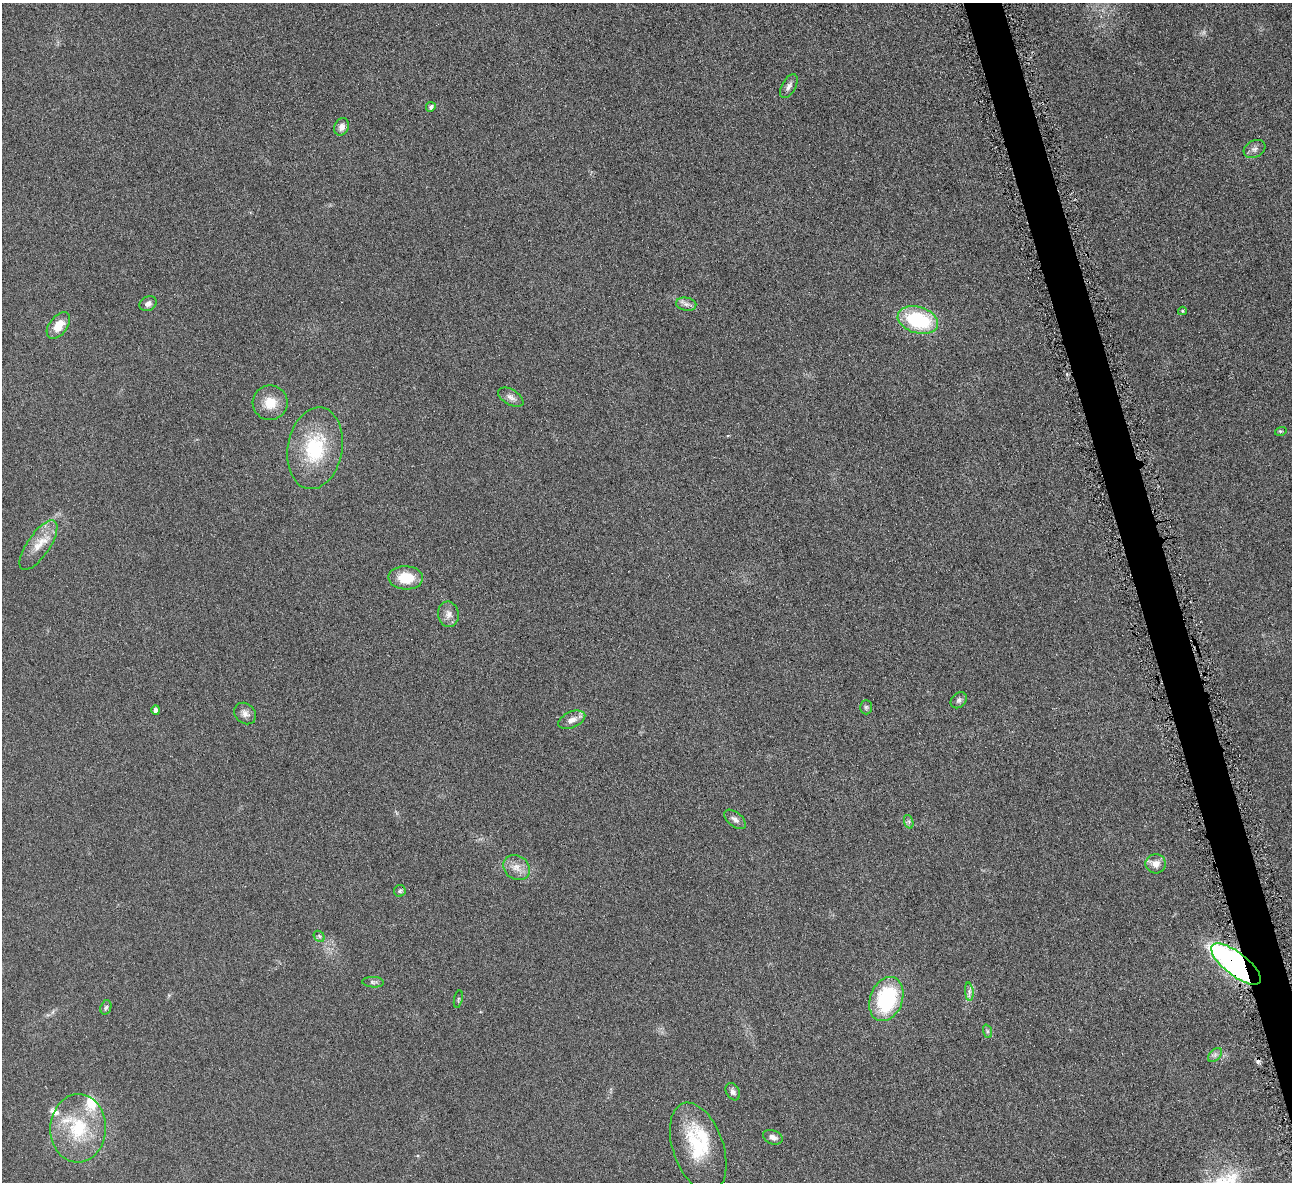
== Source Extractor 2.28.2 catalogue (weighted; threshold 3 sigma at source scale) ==
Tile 6 of 4 x 4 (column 2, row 2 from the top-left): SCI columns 1297-2586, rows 2518-3697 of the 5171 x 5154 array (HDU 1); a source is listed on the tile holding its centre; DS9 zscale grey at full resolution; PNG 1294 x 1184 px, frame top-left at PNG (2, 3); each listed source drawn as its Kron ellipse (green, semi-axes under 4 px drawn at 4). Shown black and unused: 3% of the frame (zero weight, under 4 of 8 exposures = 1% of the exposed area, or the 3 px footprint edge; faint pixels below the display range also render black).
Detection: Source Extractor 2.28.2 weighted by HDU 2 'WHT'; one run over the whole footprint, this tile lists its part. Background 0.0978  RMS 0.0094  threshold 0.0383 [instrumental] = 3 sigma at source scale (4.09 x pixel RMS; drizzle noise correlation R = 1.36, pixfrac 0.8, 0.05/0.05 arcsec/px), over >= 5 px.
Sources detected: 44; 1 cosmic-ray / hot-pixel residue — neither listed nor drawn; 4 inside a brighter listed object's ellipse — not listed separately; the other 39 listed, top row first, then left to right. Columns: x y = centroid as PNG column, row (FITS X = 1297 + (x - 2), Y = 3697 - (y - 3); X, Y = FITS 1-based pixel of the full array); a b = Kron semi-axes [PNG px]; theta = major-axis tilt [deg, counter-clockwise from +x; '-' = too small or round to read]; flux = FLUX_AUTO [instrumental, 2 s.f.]
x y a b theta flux
789 86 13 6 60 3.9
431 107 5 4 - 2.3
341 127 9 7 71 4.6
1254 149 11 8 29 3.8
148 304 9 7 27 3.3
686 304 10 6 -10 3.5
1182 311 4 4 - 0.91
918 320 21 13 -17 68
58 325 15 9 53 13
511 397 14 7 -31 4.5
270 403 17 17 - 16
1281 431 6 4 17 1
315 448 41 27 79 56
38 545 29 11 56 15
406 578 17 11 -2 21
448 614 13 10 -81 5.9
959 700 9 7 45 2.5
866 707 7 6 - 1.7
156 710 4 4 - 4.8
245 713 12 10 -40 4.8
572 720 14 8 23 6.1
735 819 13 7 -39 4
909 822 7 4 -72 1.7
1156 864 10 9 - 7.1
516 868 14 12 -38 8.4
400 891 6 5 - 1.6
319 936 6 4 -46 1.4
1236 964 30 11 -38 350
373 982 11 5 -3 2.1
969 992 9 3 -85 2.4
458 999 9 3 77 1.3
886 999 23 16 69 75
106 1007 7 5 71 1.6
987 1031 7 4 -72 1.7
1215 1055 8 5 46 2.5
733 1092 9 6 -59 3.3
78 1128 34 28 88 51
773 1137 10 7 -22 4
698 1147 47 25 -71 53
Overlapping masked pixels (flux is a lower limit): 1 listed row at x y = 1236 964